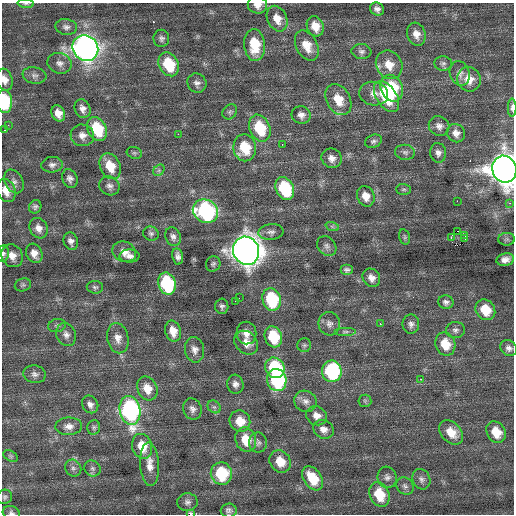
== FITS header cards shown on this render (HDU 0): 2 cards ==
NAXIS1  =                  512 / Axis length
NAXIS2  =                  512 / Axis length

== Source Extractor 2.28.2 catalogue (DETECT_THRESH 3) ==
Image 512 x 512 px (HDU 0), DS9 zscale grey, 1 PNG px = 1 image px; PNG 516 x 516 px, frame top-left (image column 1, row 512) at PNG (2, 3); each listed source drawn as its Kron ellipse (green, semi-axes under 4 px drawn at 4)
Background 0.13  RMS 0.81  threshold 2.43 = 3 sigma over >= 5 px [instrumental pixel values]
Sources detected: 149; all 149 listed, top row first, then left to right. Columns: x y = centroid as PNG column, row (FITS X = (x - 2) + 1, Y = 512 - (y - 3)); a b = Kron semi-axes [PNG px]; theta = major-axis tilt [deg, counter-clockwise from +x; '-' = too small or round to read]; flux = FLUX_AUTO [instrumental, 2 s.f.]
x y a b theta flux
26 4 8 3 -4 86
257 5 10 8 -13 400
377 9 7 6 - 220
277 19 13 9 -65 650
315 26 10 8 -66 660
66 27 11 8 -9 240
416 34 12 9 -72 440
161 38 8 8 - 180
254 45 16 10 -86 1700
307 46 16 10 -62 800
85 48 13 12 - 39000
361 52 10 7 -6 190
59 63 12 10 -19 340
443 63 9 7 3 170
169 64 12 9 -62 2200
389 65 15 12 -59 870
460 73 13 9 -72 320
34 75 12 8 -10 250
469 79 12 11 - 690
5 80 11 7 -73 380
197 83 10 9 - 250
392 88 14 11 -67 2500
374 94 14 11 -13 450
386 96 17 10 -56 2500
338 99 16 12 -60 1100
5 102 11 7 -87 2900
512 108 9 4 -90 200
82 109 10 7 -70 300
230 112 8 6 48 120
58 113 8 6 -64 480
301 115 9 8 - 320
8 125 2 2 - 42
439 126 10 9 - 300
260 128 14 10 -67 2200
97 129 12 9 -63 2400
4 130 2 2 - 32
456 133 10 9 - 370
178 134 2 2 - 240
82 135 12 11 - 410
373 141 9 6 22 150
282 144 2 2 - 140
245 148 13 11 -82 1700
405 152 10 7 -8 210
134 153 8 5 -20 110
438 153 10 8 -85 250
332 158 10 9 - 360
52 165 10 8 7 260
110 166 13 10 -65 1200
504 169 13 12 - 94000
159 170 6 5 - 100
70 178 9 7 -66 240
14 181 12 9 -61 280
109 186 10 9 - 260
285 189 12 8 -65 3400
404 189 7 5 -1 97
6 190 12 9 -65 620
366 196 10 8 -65 540
457 201 2 2 - 260
510 203 2 2 - 180
35 207 7 6 - 140
205 211 13 11 -31 8500
332 226 7 4 -19 100
39 228 10 8 -62 390
458 231 2 2 - 2500
271 232 12 8 4 260
151 234 8 7 - 140
465 235 3 2 - 64
173 237 10 7 -68 230
405 237 8 5 -74 120
451 237 4 3 - 1100
465 239 2 2 - 34
507 239 8 6 0 130
71 241 9 7 -72 240
327 246 11 8 -49 220
246 251 14 13 - 76000
124 252 12 10 -24 460
34 253 10 8 -64 440
3 254 8 6 81 150
12 256 12 10 -55 500
130 256 10 6 0 290
178 256 8 5 -79 230
505 260 9 6 10 350
213 264 8 7 - 130
347 270 6 5 - 150
371 278 9 8 - 370
167 284 11 8 -71 5100
23 285 8 6 16 120
95 287 8 6 -2 130
239 298 2 2 - 39
272 299 11 9 -74 3700
235 301 2 2 - 110
446 302 7 7 - 190
222 306 7 6 - 150
485 310 11 9 -53 1300
329 324 12 11 - 320
380 324 3 2 - 72
411 324 9 8 - 230
57 326 9 6 16 150
455 330 9 8 - 200
173 331 11 7 -74 610
345 332 11 4 0 130
246 333 11 10 - 470
66 335 12 9 -66 320
273 337 11 8 -71 2300
118 338 15 10 -78 470
246 343 13 10 -45 590
445 344 12 9 -69 1100
304 345 7 7 - 120
509 348 9 7 -38 230
195 350 13 9 -78 360
275 368 10 9 - 4000
332 371 11 10 - 5700
35 374 11 8 -13 260
421 379 2 2 - 390
277 380 11 9 -76 5700
235 384 9 8 - 260
147 388 12 9 -64 710
306 401 11 10 - 340
365 401 6 6 - 110
90 404 9 7 -56 260
214 407 7 6 - 130
192 409 11 9 -70 270
130 410 14 10 -79 12000
317 416 10 9 - 430
240 421 11 10 - 880
69 426 13 9 2 370
94 427 7 6 - 120
323 429 10 9 - 360
451 432 14 10 -45 810
496 432 11 9 -59 970
246 440 12 10 -73 1100
258 443 10 9 - 210
142 446 13 10 -73 1100
11 456 8 5 -27 100
280 461 12 10 -55 890
150 464 22 9 -86 640
73 468 9 7 -59 200
92 468 8 7 - 170
221 474 11 10 - 2900
387 477 11 9 -73 240
313 478 13 8 -57 1500
421 479 10 8 -65 220
405 486 9 8 - 190
379 494 13 9 -68 1600
5 497 7 7 - 130
187 502 10 9 - 240
229 510 8 7 - 190
11 513 9 6 -16 150
191 514 2 2 - 130
At the frame edge (FLAGS 8, measured only in part): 10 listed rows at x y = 26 4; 257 5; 5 80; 5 102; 512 108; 504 169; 6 190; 3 254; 11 513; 191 514